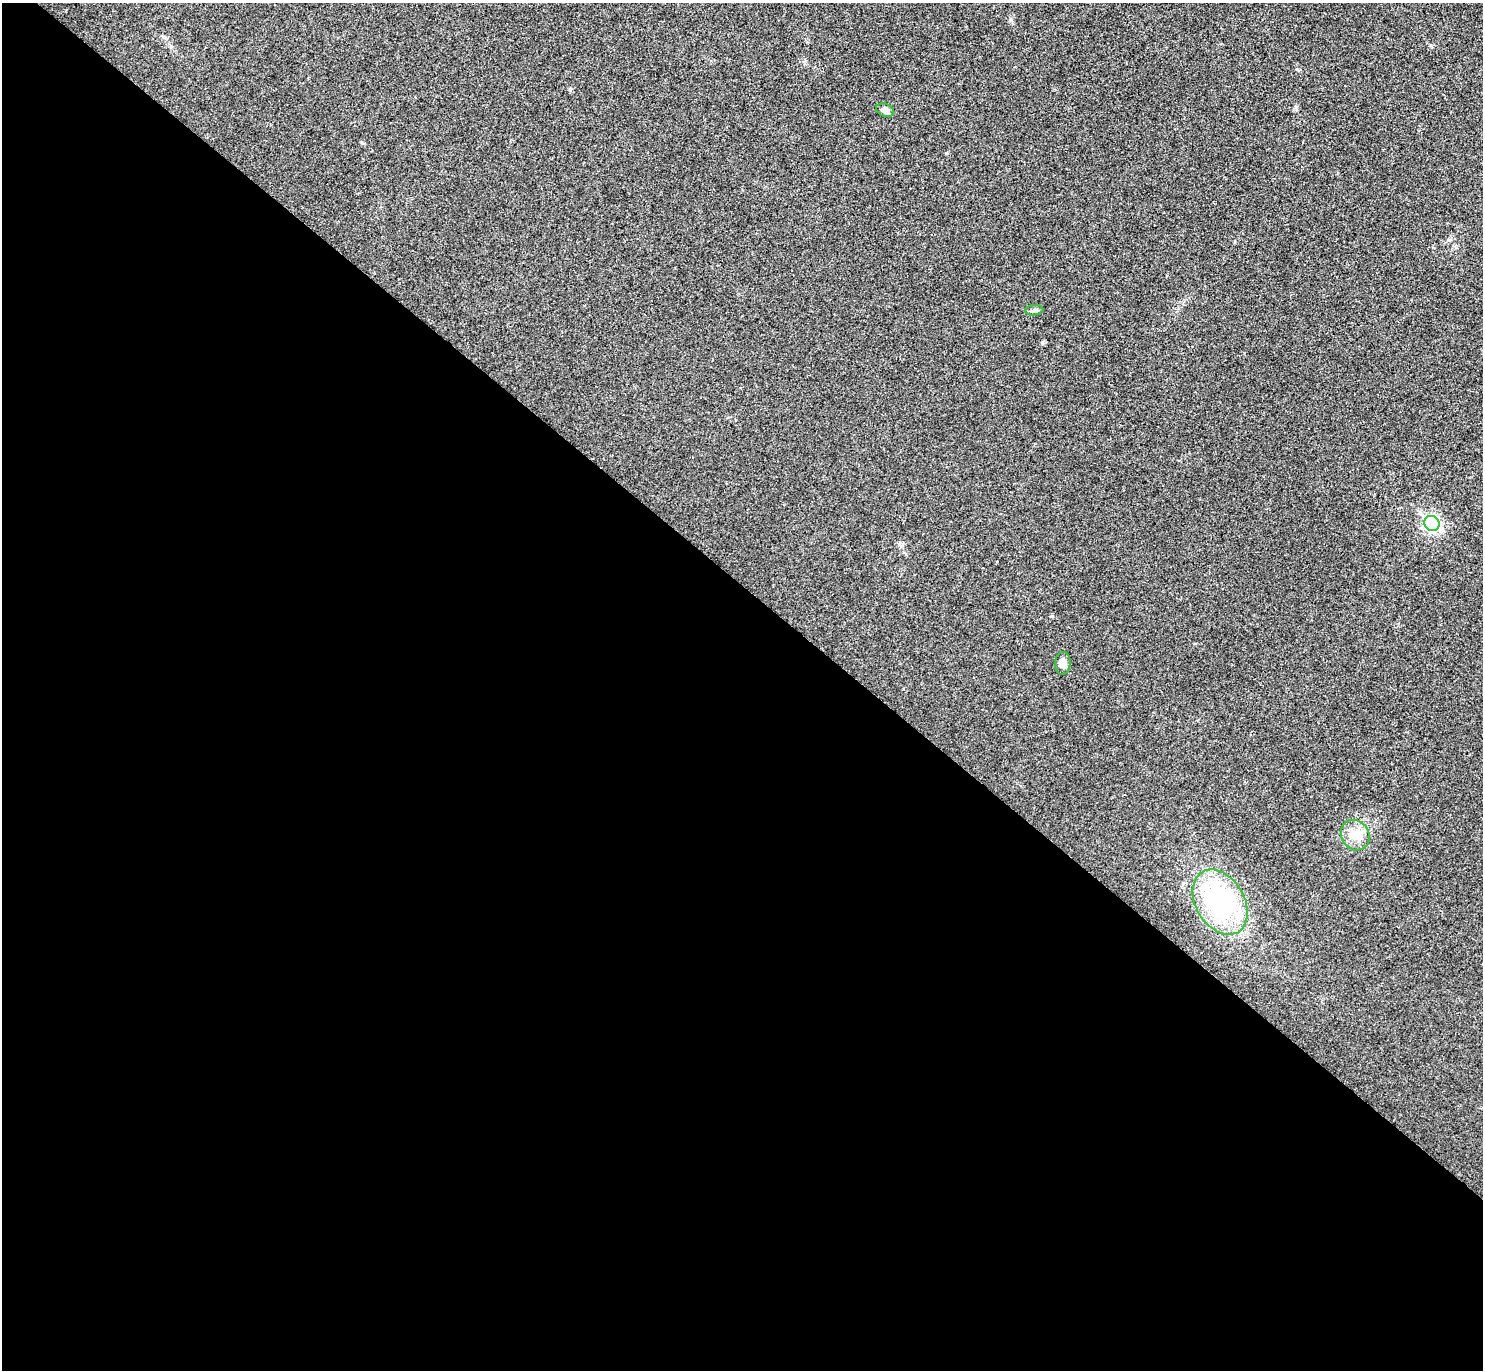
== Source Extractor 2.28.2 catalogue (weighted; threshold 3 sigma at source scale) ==
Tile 14 of 4 x 4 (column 2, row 4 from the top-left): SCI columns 1521-3001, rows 201-1568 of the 6006 x 6014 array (HDU 1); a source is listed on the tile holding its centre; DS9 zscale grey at full resolution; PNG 1485 x 1372 px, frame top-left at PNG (2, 3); each listed source drawn as its Kron ellipse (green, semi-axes under 4 px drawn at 4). Shown black and unused: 57% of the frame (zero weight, under 3 of 4 exposures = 6% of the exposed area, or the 3 px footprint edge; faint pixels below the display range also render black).
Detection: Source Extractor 2.28.2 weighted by HDU 2 'WHT'; one run over the whole footprint, this tile lists its part. Background 0.0286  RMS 0.0055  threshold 0.0246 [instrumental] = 3 sigma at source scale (4.5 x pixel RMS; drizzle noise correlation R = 1.50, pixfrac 1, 0.05/0.05 arcsec/px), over >= 5 px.
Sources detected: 6; all 6 listed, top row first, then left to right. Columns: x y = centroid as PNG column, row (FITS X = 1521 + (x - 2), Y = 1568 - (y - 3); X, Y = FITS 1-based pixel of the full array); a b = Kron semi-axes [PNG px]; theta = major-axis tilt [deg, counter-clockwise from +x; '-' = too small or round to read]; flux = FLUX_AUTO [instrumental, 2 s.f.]
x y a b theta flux
885 110 9 6 -21 2.1
1034 310 9 5 5 1.3
1432 524 8 7 - 120
1063 663 11 8 88 3.6
1355 835 16 14 -58 7.2
1220 902 35 24 -59 65